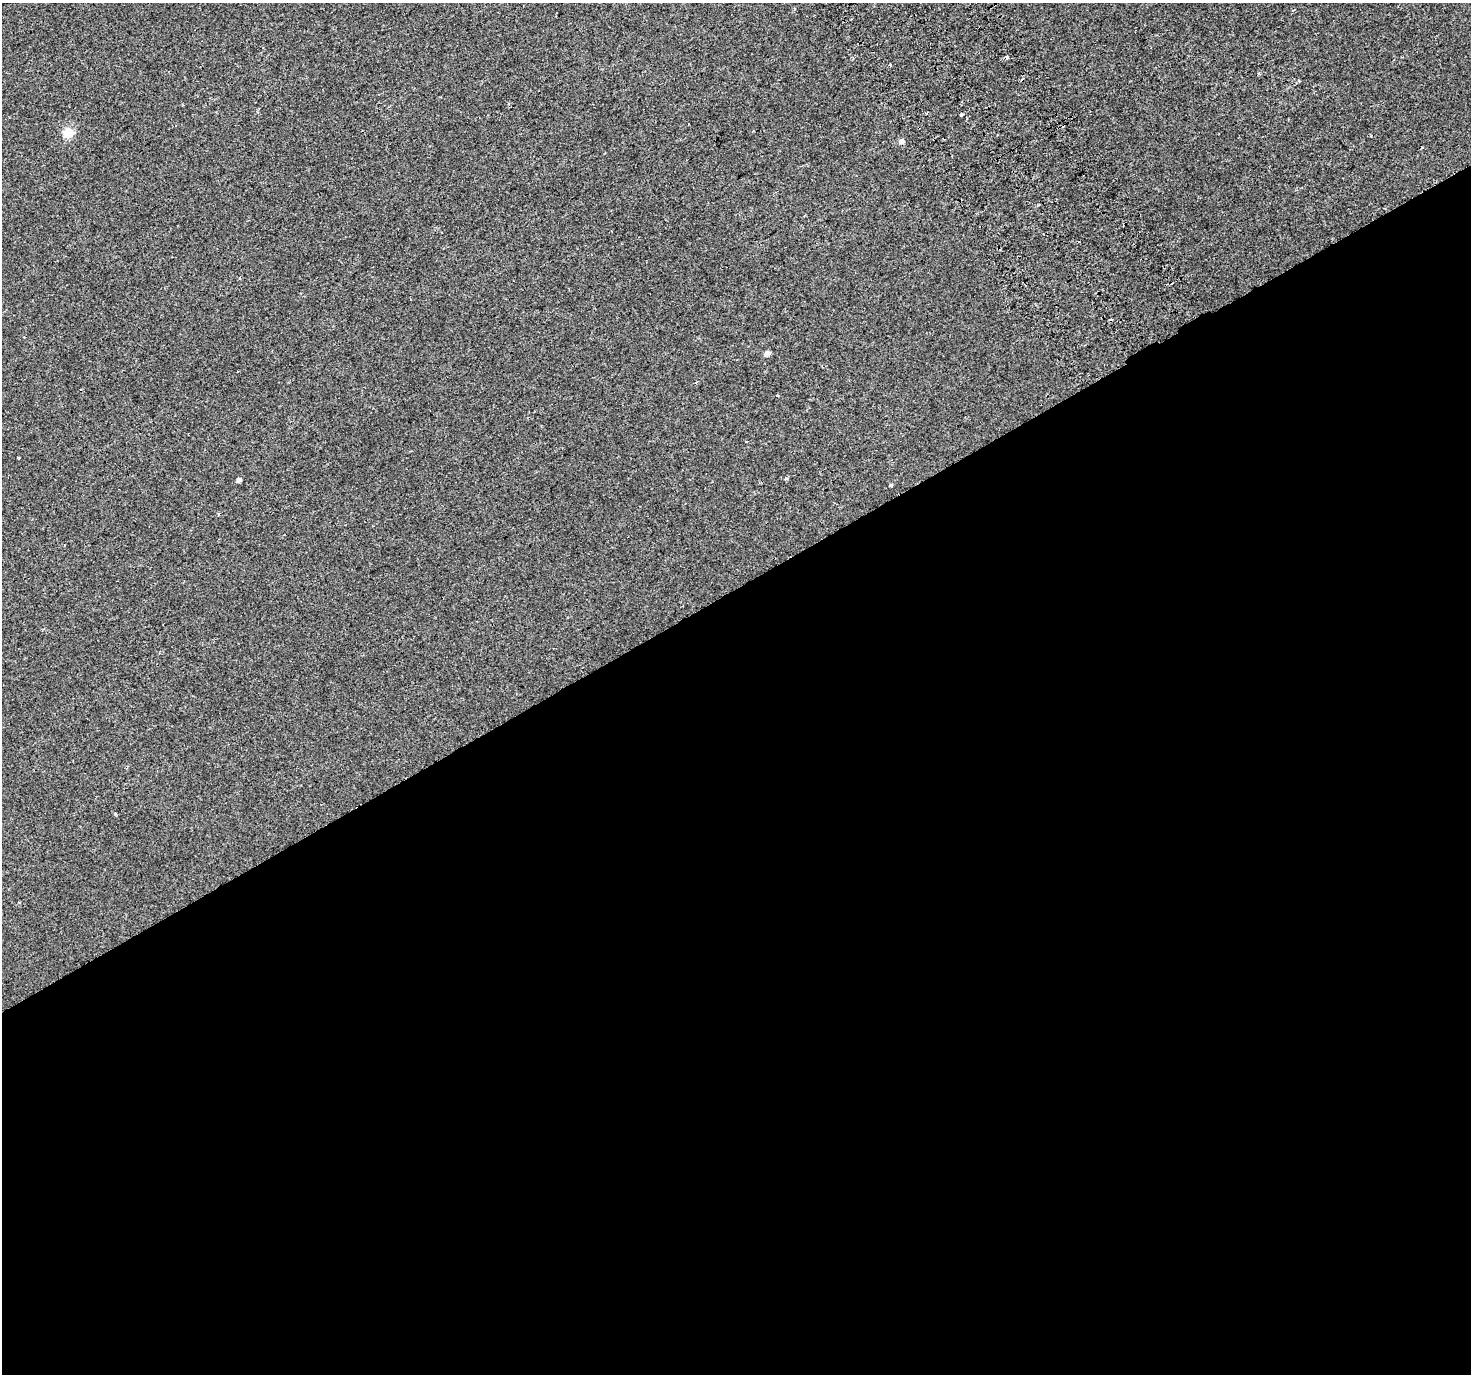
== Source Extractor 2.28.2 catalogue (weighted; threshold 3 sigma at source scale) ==
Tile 15 of 4 x 4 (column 3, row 4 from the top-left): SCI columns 2995-4463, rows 212-1583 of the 5983 x 5851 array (HDU 1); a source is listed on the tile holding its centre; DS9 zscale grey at full resolution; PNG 1473 x 1376 px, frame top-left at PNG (2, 3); no overlay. Shown black and unused: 57% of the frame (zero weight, under 2 of 3 exposures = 3% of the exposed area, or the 3 px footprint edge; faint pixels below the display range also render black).
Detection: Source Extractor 2.28.2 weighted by HDU 2 'WHT'; one run over the whole footprint, this tile lists its part. Background 0.00334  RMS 0.0036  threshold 0.016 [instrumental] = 3 sigma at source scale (4.5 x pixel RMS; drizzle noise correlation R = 1.50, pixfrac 1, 0.0396/0.0396 arcsec/px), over >= 5 px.
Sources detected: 15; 2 cosmic-ray / hot-pixel residue — not listed; the other 13 listed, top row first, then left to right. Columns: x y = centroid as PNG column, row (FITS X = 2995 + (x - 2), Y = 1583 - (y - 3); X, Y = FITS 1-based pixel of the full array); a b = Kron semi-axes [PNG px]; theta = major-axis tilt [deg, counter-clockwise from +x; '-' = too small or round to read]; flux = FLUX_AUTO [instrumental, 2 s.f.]
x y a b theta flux
1293 10 4 4 - 0.41
890 64 3 3 - 0.78
961 115 3 3 - 0.69
688 123 3 3 - 1.1
69 132 5 5 - 20
901 142 6 5 - 1.3
240 278 3 3 - 0.65
767 354 5 5 - 1.9
18 458 3 3 - 0.49
786 478 3 3 - 0.9
238 480 4 4 - 0.99
891 485 4 3 - 0.55
218 514 5 3 - 0.28
Unlisted compact peaks at least as high as the median listed source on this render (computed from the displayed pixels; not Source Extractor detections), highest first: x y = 115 814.